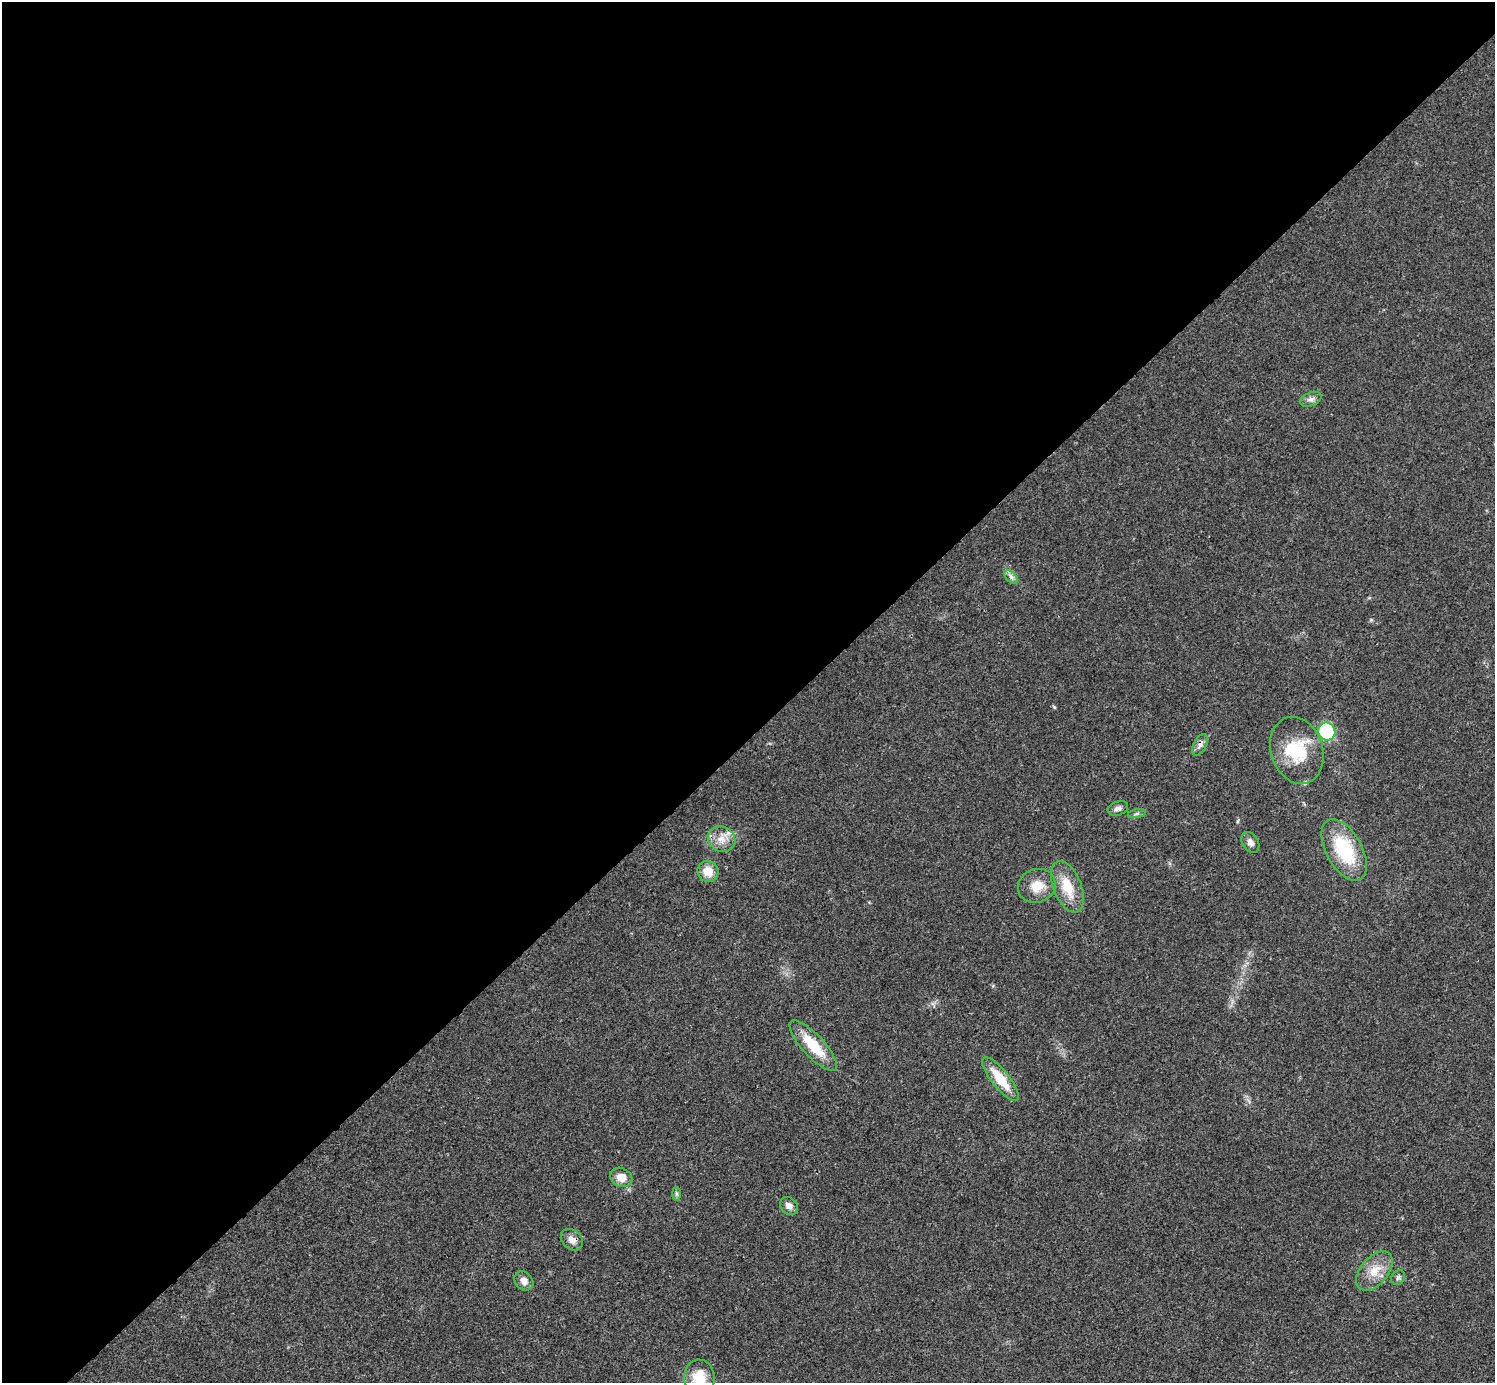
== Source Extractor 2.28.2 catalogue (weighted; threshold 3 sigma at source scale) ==
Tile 2 of 4 x 4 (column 2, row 1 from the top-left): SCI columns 1501-2993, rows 4444-5824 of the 5983 x 5983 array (HDU 1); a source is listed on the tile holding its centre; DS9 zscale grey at full resolution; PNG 1497 x 1385 px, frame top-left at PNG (2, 2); each listed source drawn as its Kron ellipse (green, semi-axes under 4 px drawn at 4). Shown black and unused: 53% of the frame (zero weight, under 3 of 4 exposures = <1% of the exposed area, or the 3 px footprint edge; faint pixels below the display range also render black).
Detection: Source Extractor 2.28.2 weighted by HDU 2 'WHT'; one run over the whole footprint, this tile lists its part. Background 0.0195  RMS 0.004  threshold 0.0181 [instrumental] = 3 sigma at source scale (4.5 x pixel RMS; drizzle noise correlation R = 1.50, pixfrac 1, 0.05/0.05 arcsec/px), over >= 5 px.
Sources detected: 25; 1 inside a brighter object's white glare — neither listed nor drawn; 1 inside a brighter listed object's ellipse — not listed separately; the other 23 listed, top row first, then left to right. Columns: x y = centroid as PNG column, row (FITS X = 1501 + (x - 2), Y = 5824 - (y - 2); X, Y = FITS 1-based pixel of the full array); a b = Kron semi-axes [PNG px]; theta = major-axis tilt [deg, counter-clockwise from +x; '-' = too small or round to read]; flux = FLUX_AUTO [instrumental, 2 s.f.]
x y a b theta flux
1311 399 11 7 22 1.7
1011 577 8 5 -46 1.3
1327 731 9 8 - 28
1200 745 11 6 62 1.8
1297 750 34 26 -72 19
1118 808 10 7 19 1.6
1137 814 9 4 9 0.92
721 839 14 12 -28 4.9
1250 842 11 8 -58 2
1344 850 34 17 -61 25
708 871 11 10 - 6.2
1037 886 19 16 22 6.8
1067 887 27 14 -68 10
813 1046 33 11 -47 13
1000 1079 27 8 -51 11
621 1177 11 9 -25 4.7
676 1194 7 4 -90 0.77
789 1206 10 7 -42 2.2
572 1240 12 9 -41 3
1374 1271 23 14 49 7.6
1398 1278 8 6 52 1
524 1281 10 8 -48 3
699 1377 18 15 -84 8.8
Overlapping masked pixels (flux is a lower limit): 1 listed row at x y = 572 1240
Isophote crosses this tile's border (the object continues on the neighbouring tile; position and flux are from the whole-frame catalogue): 1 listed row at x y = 699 1377